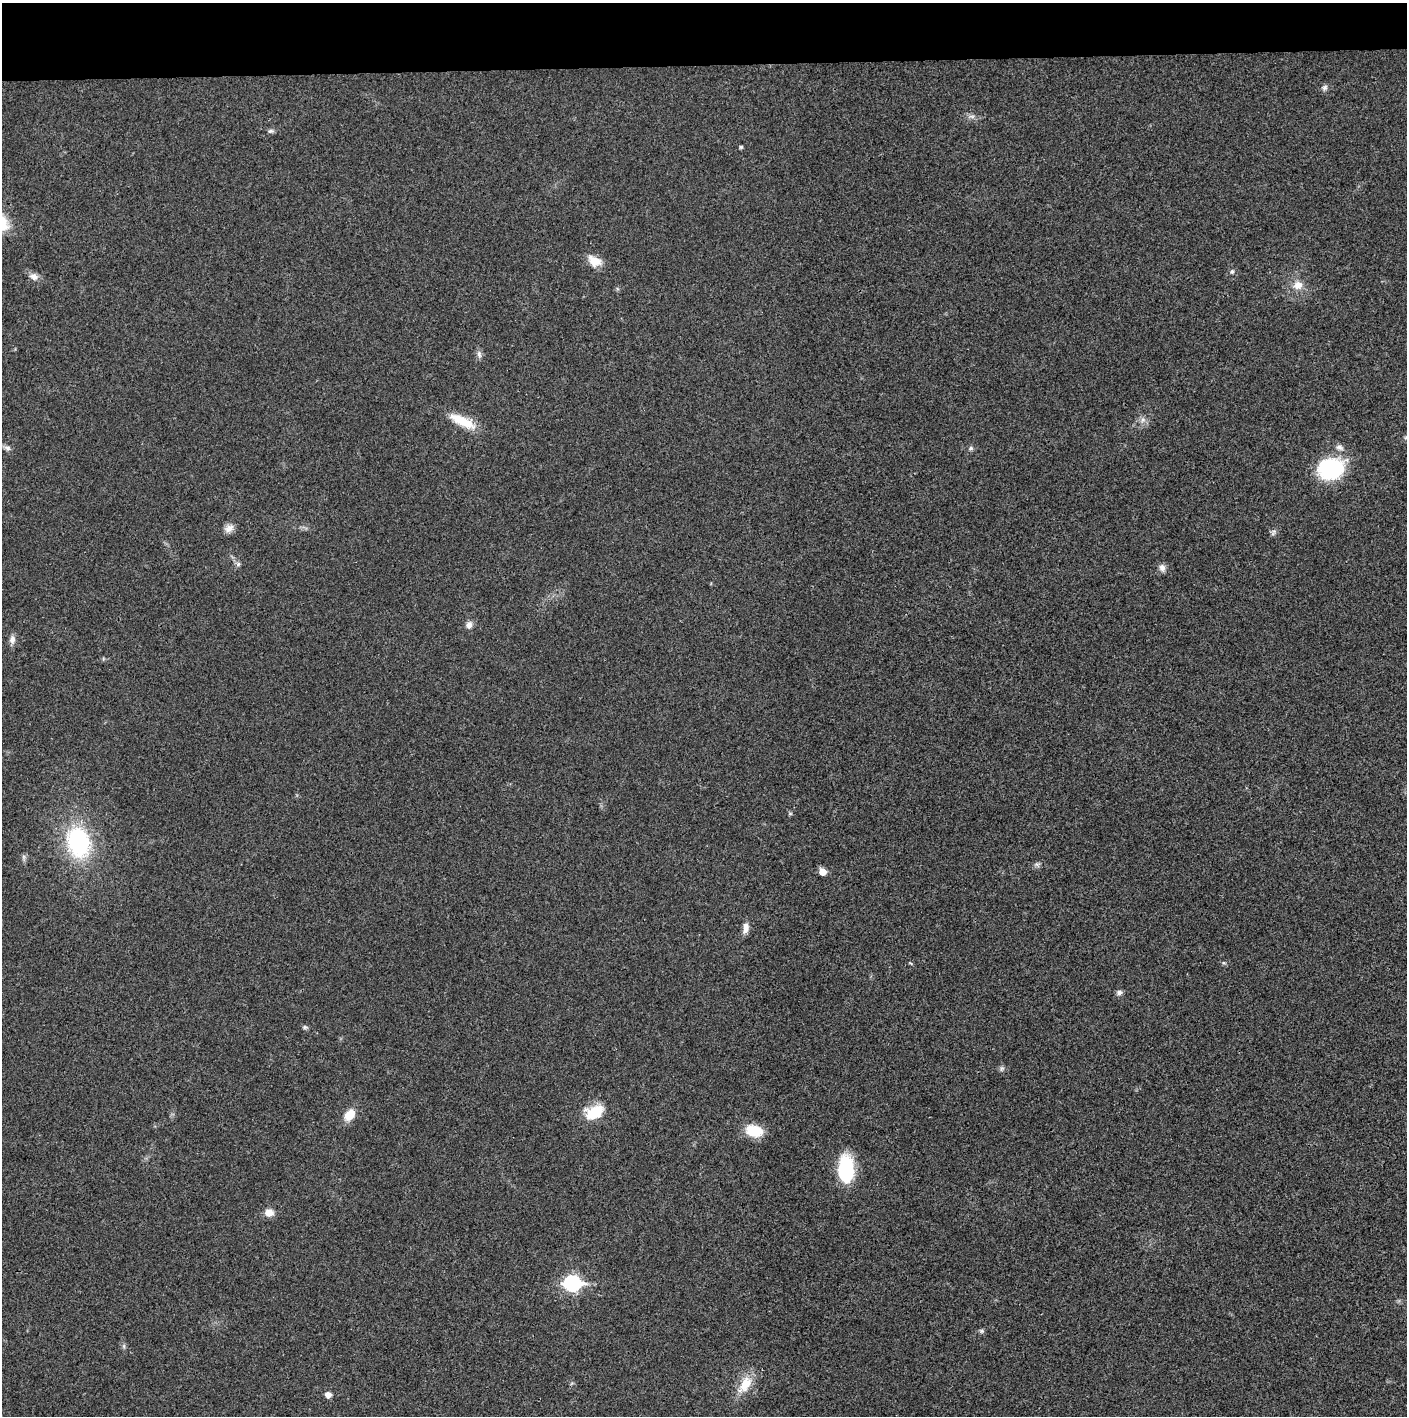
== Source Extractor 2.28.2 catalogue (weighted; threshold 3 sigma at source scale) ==
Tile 2 of 3 x 3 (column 2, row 1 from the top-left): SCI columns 1410-2814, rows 2830-4243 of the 4221 x 4243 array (HDU 1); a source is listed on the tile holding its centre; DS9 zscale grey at full resolution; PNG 1409 x 1418 px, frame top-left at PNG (2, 3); no overlay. Shown black and unused: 4% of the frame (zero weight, under 3 of 4 exposures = <1% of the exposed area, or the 3 px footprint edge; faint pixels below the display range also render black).
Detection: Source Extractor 2.28.2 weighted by HDU 2 'WHT'; one run over the whole footprint, this tile lists its part. Background 0.0194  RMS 0.0041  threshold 0.0185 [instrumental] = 3 sigma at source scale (4.5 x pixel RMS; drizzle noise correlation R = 1.50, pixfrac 1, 0.05/0.05 arcsec/px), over >= 5 px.
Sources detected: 38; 1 inside a brighter listed object's ellipse — not listed separately; the other 37 listed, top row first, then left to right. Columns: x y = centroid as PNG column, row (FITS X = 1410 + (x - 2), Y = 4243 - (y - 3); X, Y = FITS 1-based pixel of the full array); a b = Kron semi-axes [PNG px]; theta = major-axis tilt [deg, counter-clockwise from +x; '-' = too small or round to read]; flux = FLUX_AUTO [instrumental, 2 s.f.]
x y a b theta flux
1325 88 8 7 - 1.2
972 116 10 4 -1 1.3
270 131 8 5 15 0.93
741 147 5 4 - 0.59
594 261 18 12 -29 5.3
1232 272 6 6 - 0.81
34 276 12 9 -12 2.3
1298 285 13 12 - 4.3
479 354 10 6 -76 1.4
1143 420 7 6 - 1.4
462 421 35 11 -26 11
7 448 10 6 -18 1.3
971 448 7 5 17 0.93
1331 469 28 22 13 32
229 528 13 9 33 2.6
1273 532 10 5 60 1
238 564 6 6 - 0.98
1162 568 10 8 -74 1.9
469 625 10 7 79 2.1
12 639 11 7 83 2
78 842 31 23 -75 46
24 857 7 4 -72 0.83
1037 864 7 5 -1 0.92
822 872 6 5 - 4.5
746 928 15 7 80 2.5
1119 993 8 7 - 1.3
305 1027 7 5 -20 0.76
1002 1068 8 5 72 0.89
595 1112 24 16 22 12
350 1115 14 9 53 6.5
754 1131 18 12 -15 11
846 1169 27 15 -89 27
269 1212 10 9 - 3.5
572 1283 9 7 0 89
981 1331 7 5 -20 0.77
745 1384 23 12 59 8.6
328 1395 5 5 - 3